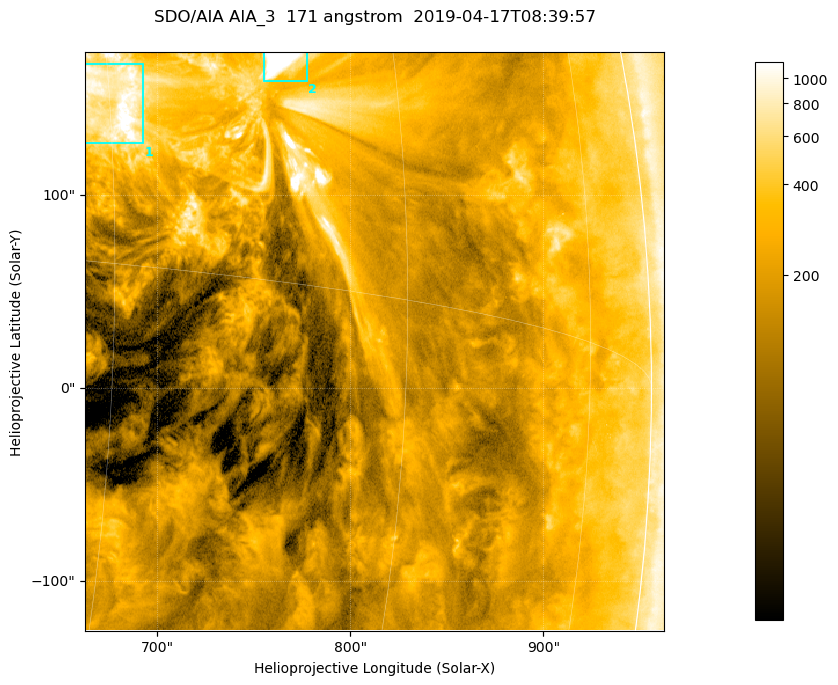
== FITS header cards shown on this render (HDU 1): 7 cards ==
TELESCOP= 'SDO/AIA '           / For AIA: SDO/AIA
INSTRUME= 'AIA_3   '           / For AIA: AIA_ATA1, AIA_ATA2, AIA_ATA3 or AIA_AT
WAVELNTH=                  171 / [angstrom] Wavelength
WAVEUNIT= 'angstrom'           / Wavelength unit: angstrom
DATE-OBS= '2019-04-17T08:39:57.346' / [ISO] Date when observation started; ISO 8
CTYPE1  = 'HPLN-TAN'           / CTYPE1; Typically HPLN
CTYPE2  = 'HPLT-TAN'           / CTYPE2; Typically HPLT

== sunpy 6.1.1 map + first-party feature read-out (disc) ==
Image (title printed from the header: SDO/AIA AIA_3  171 angstrom  2019-04-17T08:39:57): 500 x 500 px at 0.599 arcsec/px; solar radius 956 arcsec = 1595 px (partial field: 3.0% of the solar disc is inside the frame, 96% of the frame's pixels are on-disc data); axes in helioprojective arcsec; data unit not stated in the header (colour bar unlabelled)
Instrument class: DISC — disc imager (sunpy class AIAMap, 171 A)
Bright regions (active regions / flare kernels): reference = the on-disc median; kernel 5 px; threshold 5 sigma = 569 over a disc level ~192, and >= 1.15x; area >= 250 px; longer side >= 6 px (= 3.6 arcsec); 2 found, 2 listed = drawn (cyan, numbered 1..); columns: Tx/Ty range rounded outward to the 2 arcsec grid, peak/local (2 s.f.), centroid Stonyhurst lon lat
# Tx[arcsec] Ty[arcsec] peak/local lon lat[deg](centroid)
1 662..694 126..168 9.1 +45 +5
2 754..778 158..174 15 +53 +7
Off-limb structures (1.02-1.3 R_sun): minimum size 125 px: none found